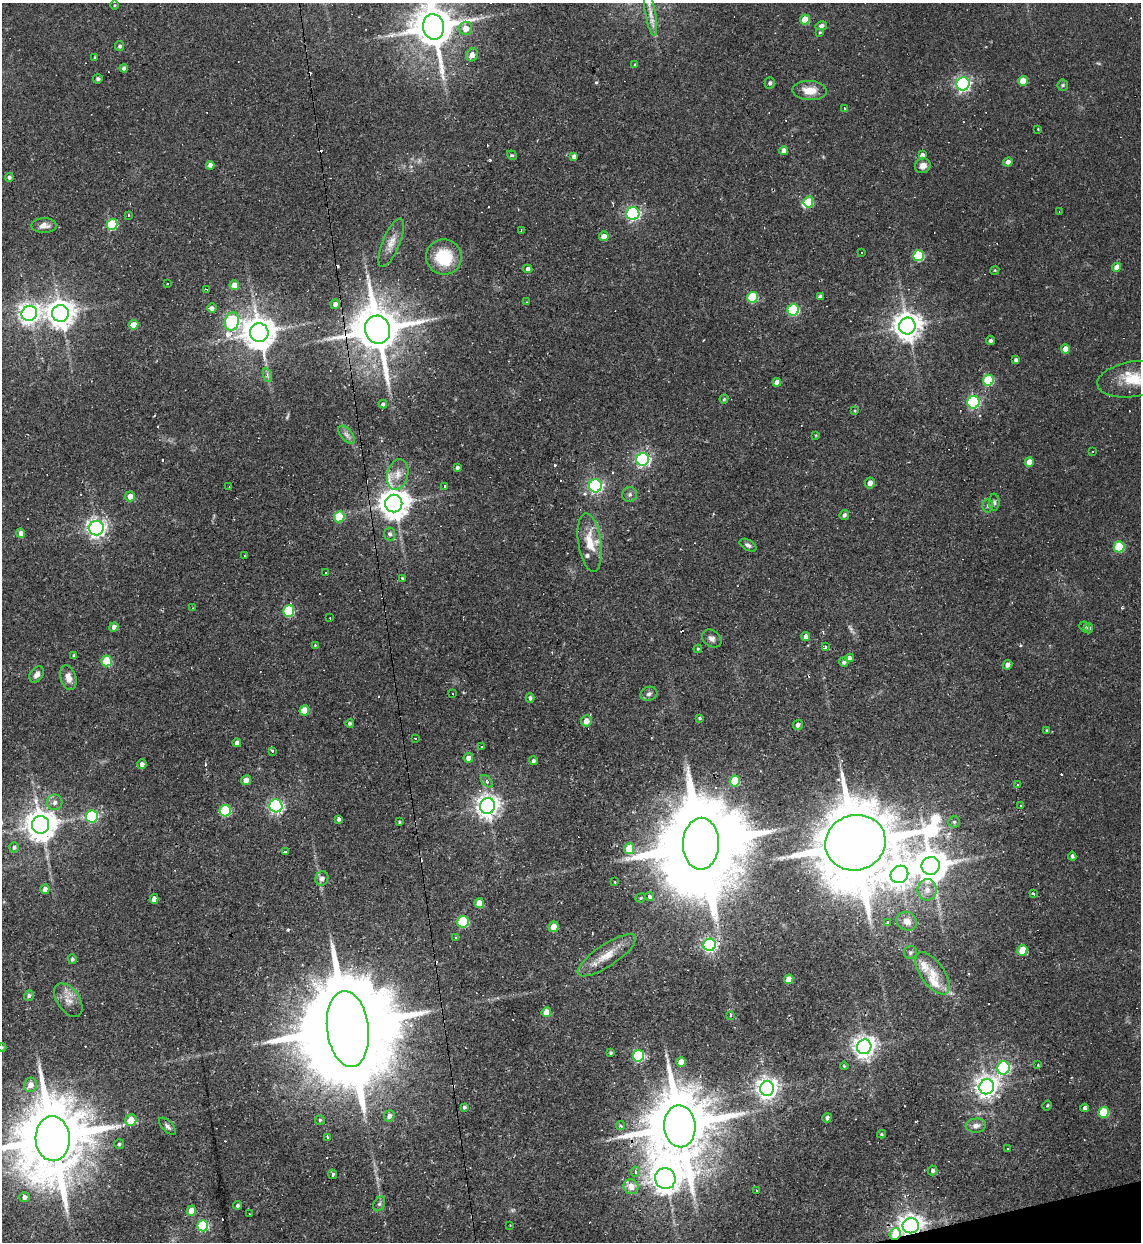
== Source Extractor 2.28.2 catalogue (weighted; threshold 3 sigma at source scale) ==
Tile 6 of 4 x 4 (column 2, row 2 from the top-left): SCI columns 1392-2530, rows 2483-3722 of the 4944 x 4963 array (HDU 1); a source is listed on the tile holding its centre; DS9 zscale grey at full resolution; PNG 1143 x 1244 px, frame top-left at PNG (2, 3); each listed source drawn as its Kron ellipse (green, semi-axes under 4 px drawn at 4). Shown black and unused: <1% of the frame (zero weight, under 2 of 3 exposures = <1% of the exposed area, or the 3 px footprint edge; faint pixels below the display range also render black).
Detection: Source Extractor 2.28.2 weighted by HDU 2 'WHT'; one run over the whole footprint, this tile lists its part. Background 0.0631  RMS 0.0059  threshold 0.0265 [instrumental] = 3 sigma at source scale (4.5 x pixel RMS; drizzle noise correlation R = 1.50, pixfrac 1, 0.05/0.05 arcsec/px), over >= 5 px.
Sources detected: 266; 4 too faint to see at this stretch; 4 inside a brighter object's white glare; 30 cosmic-ray / hot-pixel residue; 2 long thin detections or spike segments (spike, bleed or trail) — neither listed nor drawn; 4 inside a brighter listed object's ellipse — not listed separately; the other 222 listed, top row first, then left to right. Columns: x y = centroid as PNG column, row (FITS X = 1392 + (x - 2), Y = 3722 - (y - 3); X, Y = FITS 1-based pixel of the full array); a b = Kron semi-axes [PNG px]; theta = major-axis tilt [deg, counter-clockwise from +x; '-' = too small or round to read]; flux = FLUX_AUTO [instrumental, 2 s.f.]
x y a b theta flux
114 5 4 3 - 0.5
651 13 23 5 -80 5.5
805 19 5 4 - 12
821 26 6 4 15 2
433 27 13 10 -80 2300
466 28 7 6 - 5.1
820 32 4 3 - 0.6
120 46 5 4 - 1.4
472 55 6 6 - 5
95 57 3 3 - 0.65
635 64 4 3 - 0.56
124 68 4 4 - 2.1
98 79 5 4 - 1.2
1023 81 5 4 - 11
770 83 6 5 - 1.5
963 84 7 6 - 140
1063 85 6 5 - 0.98
810 90 17 9 -2 8.4
844 108 4 3 - 0.48
1038 129 2 2 - 0.41
784 151 4 4 - 4.2
512 155 5 4 - 0.88
923 155 3 3 - 8.3
574 156 4 4 - 2.5
1008 162 5 4 - 2.7
210 165 4 4 - 3.6
923 166 8 7 - 4
9 177 4 4 - 1.5
808 202 6 4 83 18
1059 211 4 2 - 0.4
633 214 6 6 - 100
128 215 3 3 - 1
112 224 5 5 - 40
44 225 13 7 0 3.6
521 230 3 2 - 0.66
604 236 5 4 - 4.6
391 243 26 8 67 6.1
861 253 2 2 - 0.58
919 256 5 5 - 42
444 257 18 17 - 23
1117 267 4 4 - 5.4
527 269 5 4 - 2.7
995 270 4 3 - 0.55
167 283 3 3 - 1
234 285 5 4 - 6.8
207 289 3 2 - 0.49
820 296 4 3 - 1.6
752 297 5 5 - 34
527 302 4 3 - 0.45
335 304 5 4 - 2.2
212 308 4 4 - 2.4
793 310 6 5 - 47
29 313 8 7 - 330
60 313 8 8 - 730
232 321 9 7 75 86
133 325 5 4 - 9.7
907 326 8 8 - 710
378 330 14 12 -77 2900
259 333 9 9 - 1200
990 341 4 4 - 1.5
1065 349 5 4 - 6.8
1016 360 4 3 - 1.3
267 375 7 4 -72 1.3
1133 379 36 17 8 21
988 380 5 5 - 37
777 382 4 4 - 3.6
724 399 4 4 - 0.76
973 402 6 6 - 76
383 404 4 4 - 1.4
855 411 4 2 - 0.4
346 435 11 5 -48 2.3
816 435 4 2 - 0.49
1092 451 3 3 - 2.3
643 459 6 6 - 140
1029 462 5 4 - 6.5
457 468 4 4 - 1.2
398 474 15 10 74 6.1
870 483 5 5 - 3.3
229 486 2 2 - 0.3
444 486 3 2 - 1
595 486 6 6 - 130
630 494 7 7 - 1.7
130 496 5 5 - 5.2
994 502 8 5 -88 1.4
394 504 9 8 - 960
988 505 7 5 88 1.2
844 515 5 4 - 1.5
339 517 5 5 - 25
96 528 7 7 - 260
21 533 5 4 - 2.8
390 534 6 5 - 1.5
590 542 29 11 -81 14
748 545 9 5 -30 1.6
1119 547 5 5 - 31
244 556 3 2 - 0.58
325 573 3 2 - 0.4
402 578 4 3 - 0.68
192 608 3 2 - 0.35
289 611 6 5 - 40
330 618 2 2 - 0.38
114 627 5 4 - 3
1084 627 5 5 - 1
1089 628 5 4 - 1.5
806 636 4 4 - 3.2
712 639 11 8 -37 2.6
315 645 4 3 - 0.44
825 647 3 3 - 1.2
698 649 4 3 - 0.59
74 655 3 3 - 1
849 658 4 4 - 2.6
107 661 5 5 - 25
844 662 5 4 - 1.5
1007 665 5 4 - 2.4
37 675 9 6 56 3.1
68 678 12 7 -74 4.7
453 694 2 2 - 0.56
649 694 8 7 - 1.8
530 698 5 4 - 1.6
304 710 5 4 - 13
700 718 3 3 - 0.8
586 721 6 5 - 4.9
350 723 4 4 - 1.3
798 725 5 5 - 2
1047 730 4 3 - 0.87
415 738 2 2 - 0.49
237 743 4 4 - 3
481 746 3 3 - 1.7
272 751 3 2 - 1.4
468 758 5 4 - 4
533 761 4 4 - 1.4
142 764 5 4 - 2.6
246 780 5 5 - 4.3
487 781 7 4 -48 1.7
735 781 5 5 - 22
1017 785 3 3 - 1.7
55 802 7 7 - 2.7
1021 805 3 3 - 1.3
276 806 6 6 - 130
487 806 8 7 - 460
225 811 6 5 - 37
92 816 6 6 - 65
339 819 4 3 - 1.5
399 822 3 3 - 0.64
954 822 5 5 - 1.3
41 825 9 8 - 1000
855 843 30 27 18 11000
701 844 26 18 89 12000
14 847 5 4 - 1.2
629 849 5 5 - 12
286 851 4 3 - 3
1072 856 4 3 - 1.1
931 866 9 9 - 1200
899 874 9 8 - 430
322 878 7 6 - 2.6
615 882 3 2 - 0.95
45 889 5 4 - 3.1
927 890 10 9 - 4.6
1034 893 3 3 - 1.8
649 896 4 3 - 3.5
641 898 5 4 - 0.85
154 899 5 4 - 4.3
479 903 5 4 - 8.3
907 921 10 9 - 5.2
463 922 6 5 - 35
887 922 3 3 - 5.9
553 927 5 5 - 6
455 937 3 3 - 0.46
709 945 6 6 - 130
1022 950 5 5 - 13
910 953 6 6 - 1.4
607 955 34 11 34 12
72 959 5 4 - 1.2
933 973 24 11 -54 10
789 979 5 4 - 9
29 996 5 4 - 1.4
68 1000 19 11 -55 6.1
546 1012 5 4 - 7.8
730 1015 3 3 - 3.6
348 1029 38 21 -83 21000
2 1047 4 3 - 0.42
864 1047 7 7 - 440
610 1053 3 3 - 0.97
638 1056 5 5 - 68
681 1062 5 4 - 6.3
1038 1065 3 3 - 0.47
844 1066 4 3 - 0.57
1003 1068 6 6 - 97
30 1085 7 6 - 4.8
987 1087 7 7 - 420
767 1088 7 7 - 400
1047 1106 5 3 - 0.8
464 1107 4 3 - 1
1085 1108 4 3 - 1.4
1104 1112 5 5 - 25
389 1116 6 5 - 2.5
827 1118 5 4 - 1.7
131 1120 6 5 - 11
320 1120 5 4 - 0.82
620 1125 4 3 - 1.4
168 1126 11 5 -45 1.9
680 1126 21 15 -86 6600
976 1126 10 7 4 2.7
881 1134 4 4 - 0.71
327 1138 3 3 - 1.4
53 1139 22 17 -88 7800
119 1144 5 5 - 1.1
1007 1148 2 2 - 0.49
932 1170 5 5 - 1.3
635 1172 5 4 - 1.5
332 1174 5 3 - 3.6
665 1179 10 10 - 850
631 1187 7 7 - 6.4
756 1190 3 3 - 1.5
24 1197 5 5 - 2.1
379 1204 8 5 60 1.4
238 1205 4 4 - 1.2
191 1211 5 4 - 6.2
249 1214 2 2 - 0.41
510 1225 2 2 - 0.39
203 1226 5 5 - 45
911 1226 8 7 - 420
895 1234 6 5 - 14
Overlapping masked pixels (flux is a lower limit): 5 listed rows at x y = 378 330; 855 843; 680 1126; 911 1226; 895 1234
Isophote crosses this tile's border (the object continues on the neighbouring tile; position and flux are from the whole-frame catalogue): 4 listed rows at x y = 433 27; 1133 379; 2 1047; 53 1139